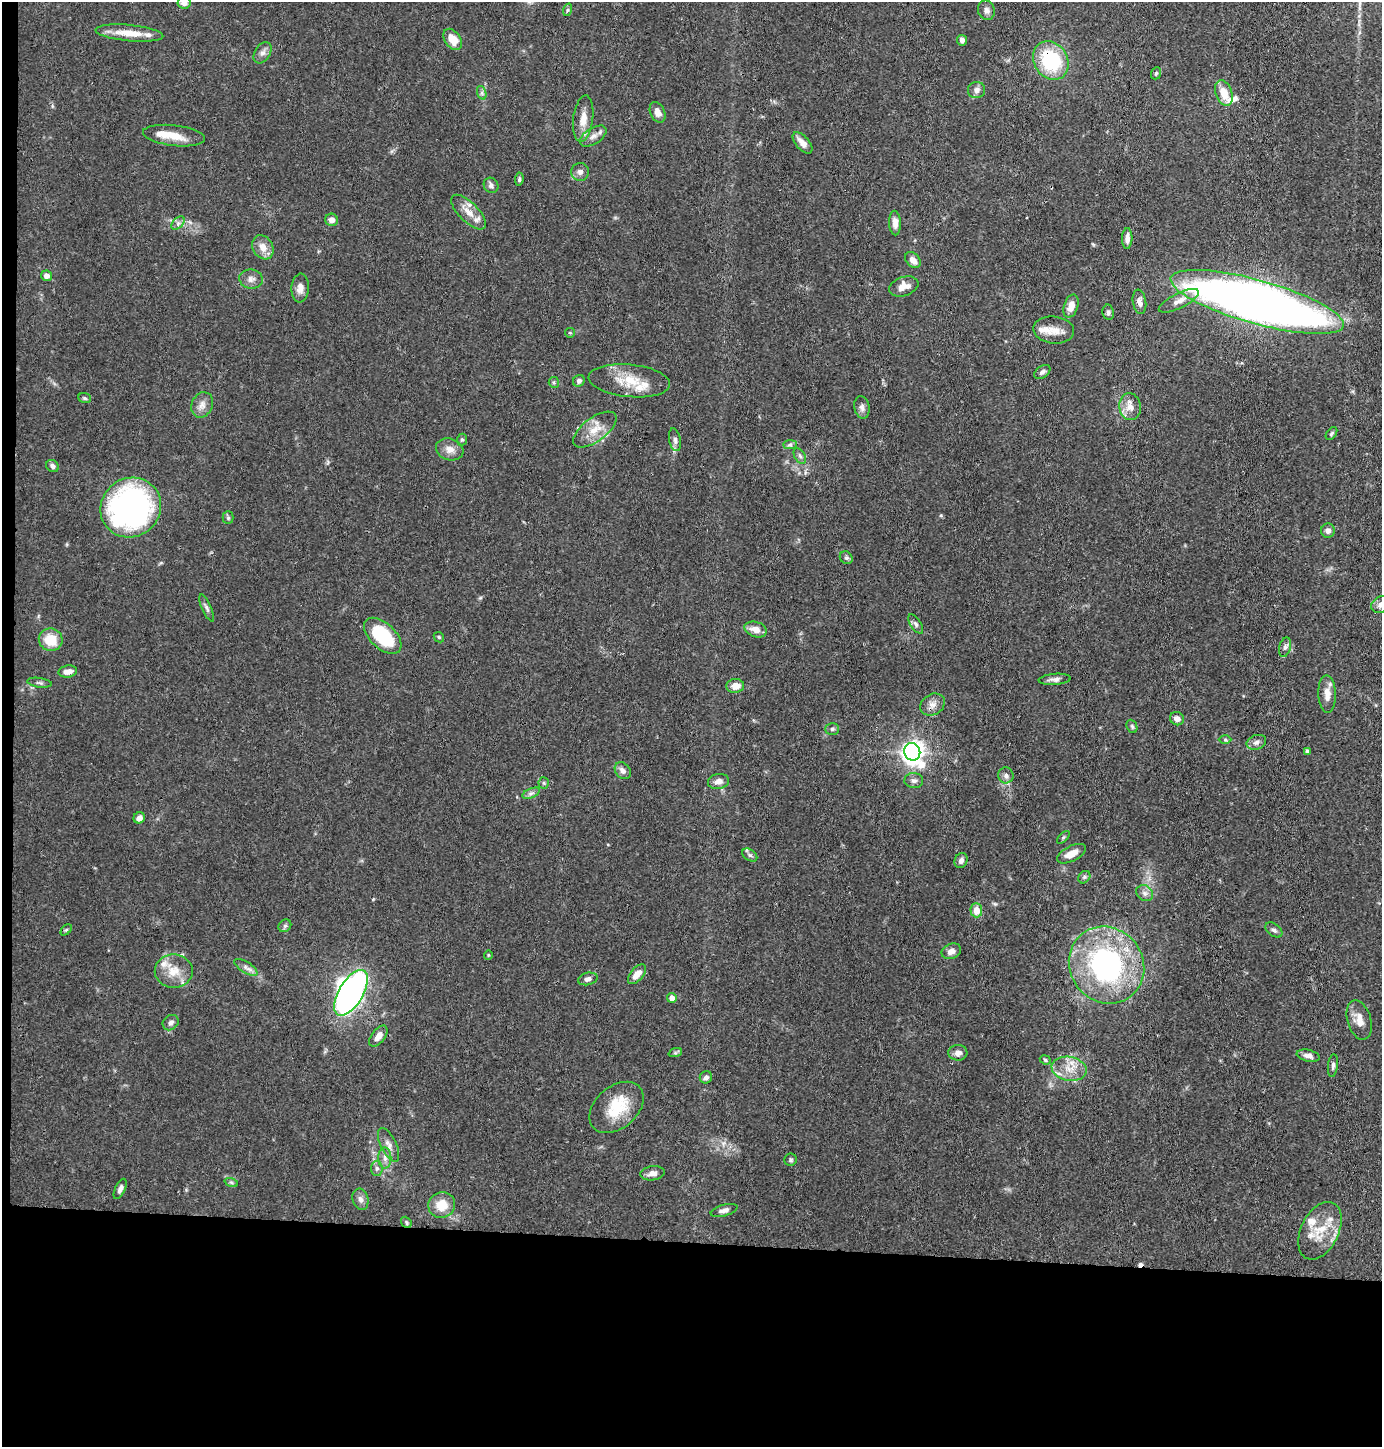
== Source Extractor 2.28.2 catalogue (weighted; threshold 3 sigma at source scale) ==
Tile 7 of 3 x 3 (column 1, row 3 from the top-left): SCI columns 107-1486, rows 3-1447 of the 4365 x 4342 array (HDU 1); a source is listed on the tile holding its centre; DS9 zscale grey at full resolution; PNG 1384 x 1449 px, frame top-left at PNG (2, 2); each listed source drawn as its Kron ellipse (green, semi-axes under 4 px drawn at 4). Shown black and unused: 15% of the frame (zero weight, under 3 of 4 exposures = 1% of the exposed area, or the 3 px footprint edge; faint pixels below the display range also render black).
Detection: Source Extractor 2.28.2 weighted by HDU 2 'WHT'; one run over the whole footprint, this tile lists its part. Background 0.0703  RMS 0.0042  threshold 0.0187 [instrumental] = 3 sigma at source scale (4.5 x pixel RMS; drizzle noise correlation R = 1.50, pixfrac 1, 0.05/0.05 arcsec/px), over >= 5 px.
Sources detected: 144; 2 inside a brighter object's white glare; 1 cosmic-ray / hot-pixel residue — neither listed nor drawn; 13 inside a brighter listed object's ellipse — not listed separately; the other 128 listed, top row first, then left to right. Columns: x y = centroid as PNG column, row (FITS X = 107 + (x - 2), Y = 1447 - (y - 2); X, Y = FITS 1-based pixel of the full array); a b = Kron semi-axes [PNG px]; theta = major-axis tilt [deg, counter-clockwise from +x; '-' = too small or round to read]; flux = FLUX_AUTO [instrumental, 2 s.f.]
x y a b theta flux
184 3 6 6 - 2.5
567 10 6 4 71 0.64
986 10 10 8 -69 1.8
129 33 34 8 -5 8.2
453 39 12 8 -53 6.3
962 40 5 5 - 2
263 53 11 7 58 2
1051 60 20 16 -56 29
1156 73 6 5 - 0.71
976 90 8 8 - 1.9
482 93 7 4 -72 0.97
1224 93 13 8 -70 7.1
658 112 11 7 -66 2.8
583 119 23 10 83 5.3
174 136 31 10 -6 7.9
593 136 15 8 33 2.8
802 143 13 6 -49 3.4
580 172 9 9 - 1.9
519 179 7 4 84 0.8
491 185 8 7 - 1.4
469 212 22 9 -45 5.6
332 220 6 6 - 2.2
178 223 8 5 46 1.2
895 223 12 6 -87 2.4
1127 239 10 5 88 2.5
263 247 13 10 -59 4.4
913 260 9 6 -49 2.7
46 276 5 5 - 2.3
251 279 12 9 -8 2.4
904 286 15 9 19 4.3
300 288 14 9 86 3.2
1179 301 22 7 26 3.8
1139 302 12 6 -81 2.2
1257 302 89 22 -16 500
1071 306 12 7 73 4
1108 312 8 5 -81 1.1
1054 330 20 13 -5 5.5
570 333 5 4 - 0.54
1042 372 9 6 37 1.3
579 381 6 5 - 1.3
629 381 41 16 -6 13
554 382 5 5 - 0.73
85 398 6 5 - 0.71
202 405 13 10 66 3.2
862 407 11 7 -80 1.9
1130 407 13 11 -81 4.4
595 430 25 12 37 7.1
1331 434 7 4 54 0.78
462 440 6 5 - 0.66
675 440 11 6 -79 1.6
790 445 7 4 1 0.99
450 449 14 10 -16 3.5
800 456 8 5 -59 1.1
52 466 7 5 -44 1.4
131 507 31 29 37 130
228 518 6 5 - 0.75
1328 530 7 7 - 2
846 558 7 5 -41 0.94
1381 604 10 8 34 2.8
207 608 14 4 -65 1.3
916 624 11 5 -56 1.3
756 629 11 7 -18 4.1
383 636 23 12 -43 25
439 637 6 4 -46 0.63
51 640 12 11 - 9.3
1285 647 10 6 75 1.4
68 672 9 6 8 3.1
1055 679 16 5 4 1.8
39 683 12 4 -8 1.1
735 686 9 7 6 4.2
1327 694 19 8 -89 4.3
932 705 13 10 31 3
1177 719 7 6 - 2.1
1132 726 7 5 -68 0.75
832 729 7 5 -1 0.92
1225 740 6 4 -1 0.63
1256 742 10 7 21 1.8
1307 751 4 4 - 0.94
912 752 9 8 - 280
623 771 9 7 -50 2
1006 775 8 7 - 1.6
718 781 10 7 9 2.8
914 781 9 7 -2 1.7
544 783 5 5 - 0.61
531 793 9 4 22 1.3
139 818 6 5 - 2.3
1063 837 8 3 45 0.56
1072 854 15 7 27 4.6
750 855 8 5 -36 1.2
961 861 8 6 65 1.7
1084 877 7 5 47 0.92
1145 893 9 7 -35 1.9
976 910 7 6 - 4.3
285 926 7 5 44 0.94
66 930 6 4 45 0.59
1274 930 9 6 -36 1.2
951 951 10 7 22 2.4
488 955 4 4 - 0.49
1106 965 40 36 -52 93
246 967 13 5 -32 2
174 971 19 17 0 8.2
637 974 12 6 50 3.8
588 979 10 6 13 1.7
351 993 25 12 59 140
672 998 5 4 - 2.6
1359 1020 20 12 -74 5.1
171 1023 9 7 39 1.5
378 1036 12 6 53 3.2
675 1053 7 4 18 0.74
958 1053 9 7 3 2.4
1308 1056 12 5 -12 2.1
1045 1060 5 4 - 0.66
1333 1066 11 5 84 1.2
1069 1069 17 12 -10 6.8
706 1077 6 6 - 1.5
617 1107 31 21 41 16
389 1145 18 8 -65 2.9
385 1158 10 6 -89 2.1
791 1160 6 6 - 0.83
377 1168 7 6 - 1.2
653 1173 12 7 7 2.6
231 1182 7 4 -19 0.74
120 1189 11 5 65 1.6
360 1199 11 8 -75 1.9
442 1205 13 12 - 7.4
724 1210 14 5 15 1.8
406 1222 6 4 -49 0.75
1320 1231 31 19 64 12
Overlapping masked pixels (flux is a lower limit): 3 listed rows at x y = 1051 60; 1257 302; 932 705
Isophote crosses this tile's border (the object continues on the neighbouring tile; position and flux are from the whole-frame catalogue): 2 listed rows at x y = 184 3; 1381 604